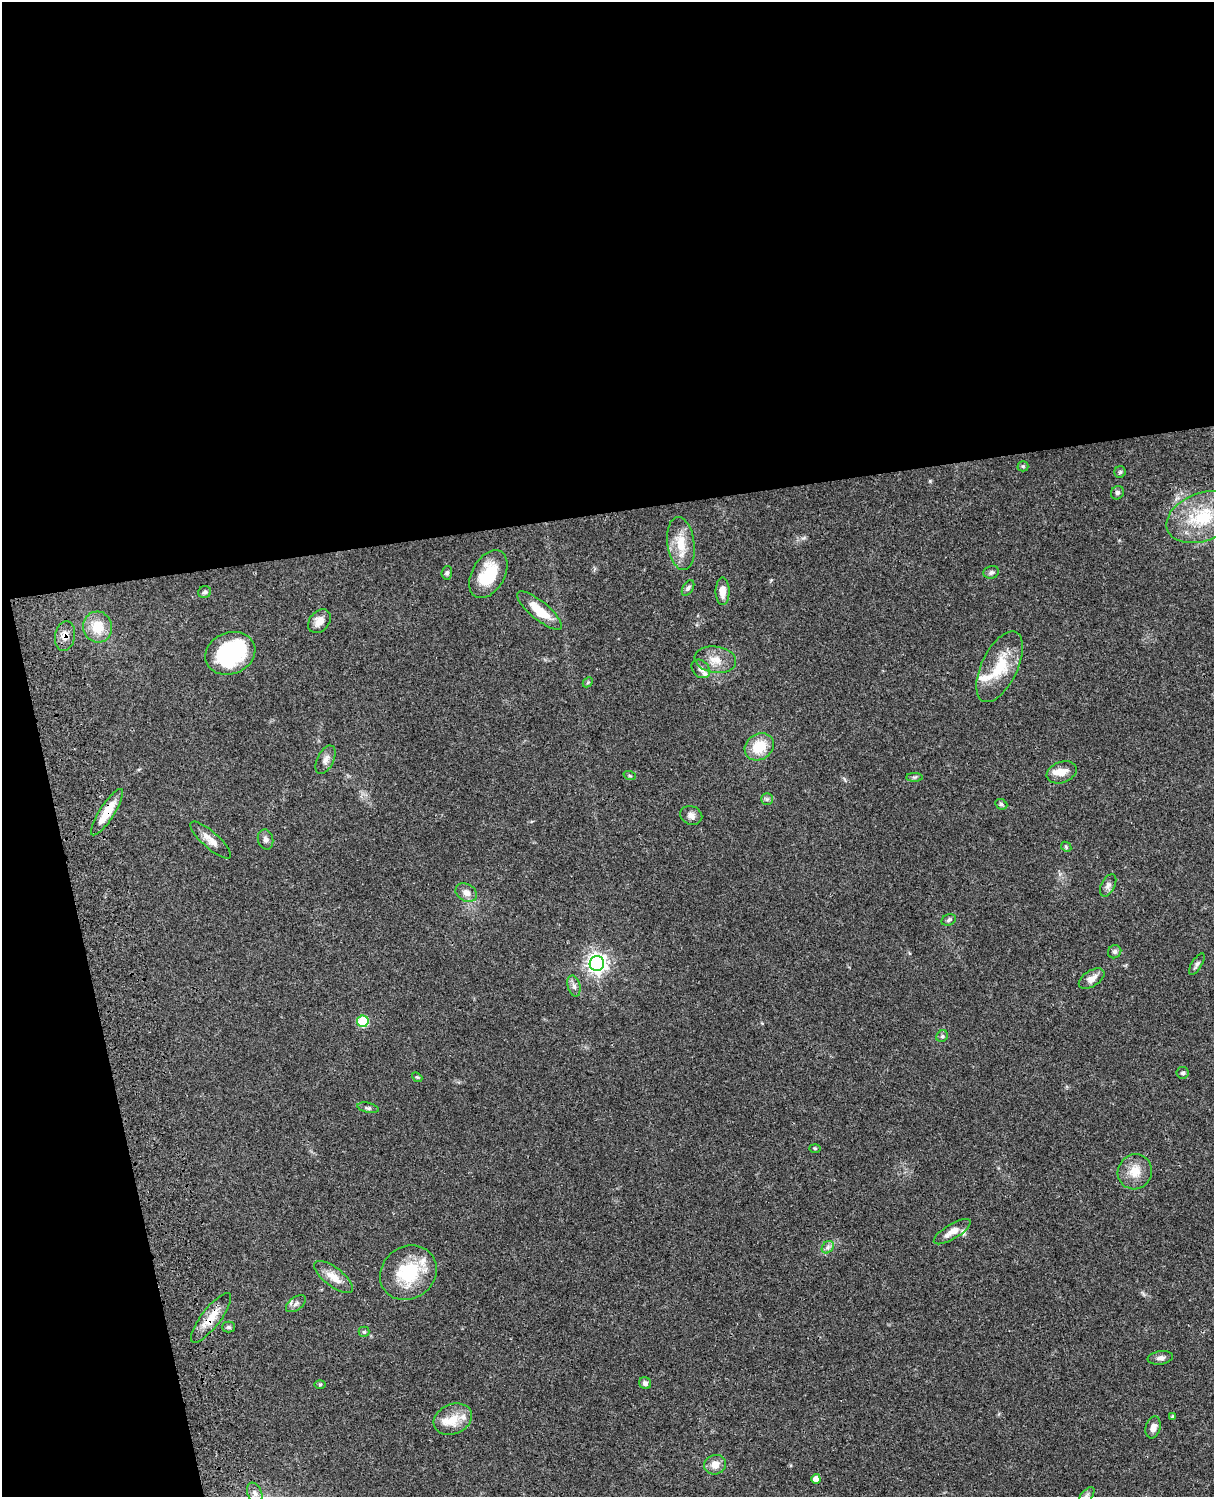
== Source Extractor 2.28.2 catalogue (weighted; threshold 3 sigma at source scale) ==
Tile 1 of 4 x 3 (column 1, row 1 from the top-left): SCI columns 122-1333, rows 3269-4763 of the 5087 x 4928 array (HDU 1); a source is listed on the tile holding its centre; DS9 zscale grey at full resolution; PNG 1216 x 1499 px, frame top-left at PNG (2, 2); each listed source drawn as its Kron ellipse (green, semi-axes under 4 px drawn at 4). Shown black and unused: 39% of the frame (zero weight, under 3 of 4 exposures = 6% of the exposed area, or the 3 px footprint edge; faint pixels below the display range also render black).
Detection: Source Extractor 2.28.2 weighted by HDU 2 'WHT'; one run over the whole footprint, this tile lists its part. Background 0.0804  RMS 0.0059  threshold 0.0263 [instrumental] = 3 sigma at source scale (4.5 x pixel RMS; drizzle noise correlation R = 1.50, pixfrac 1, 0.05/0.05 arcsec/px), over >= 5 px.
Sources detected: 73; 1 inside a brighter object's white glare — neither listed nor drawn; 7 inside a brighter listed object's ellipse — not listed separately; the other 65 listed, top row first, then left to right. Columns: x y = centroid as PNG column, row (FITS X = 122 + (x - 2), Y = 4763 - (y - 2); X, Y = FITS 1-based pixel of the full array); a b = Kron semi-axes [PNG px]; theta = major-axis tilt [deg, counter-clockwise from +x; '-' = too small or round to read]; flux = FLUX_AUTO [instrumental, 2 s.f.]
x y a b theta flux
1023 466 5 5 - 0.76
1120 472 6 5 - 1
1117 493 7 6 - 1.3
1202 517 37 24 21 29
681 543 27 13 -82 13
991 572 8 6 15 1.5
447 573 7 5 84 1.2
488 574 26 16 60 19
688 588 9 5 59 1.4
723 591 13 7 -90 5.7
205 592 6 6 - 1.3
539 611 28 9 -40 13
319 621 13 9 49 5.2
98 627 15 14 - 13
65 636 15 10 81 4.6
230 653 25 21 21 59
715 660 21 13 -9 8.4
1000 667 38 18 64 21
701 669 10 8 -45 2.6
588 682 6 4 44 0.71
759 747 15 13 35 15
326 760 15 8 64 3.3
1062 772 15 10 21 5.7
630 776 6 4 -18 0.74
914 777 8 4 0 1
767 799 5 5 - 1.2
1001 804 6 5 - 1
107 812 27 7 57 13
691 815 11 9 -21 2.7
266 839 10 7 -76 2.1
211 840 26 8 -42 5.6
1066 847 6 4 -45 0.8
1108 885 12 7 63 2.2
466 893 11 8 -31 3.9
949 920 7 5 22 1.2
1115 952 7 6 - 1.5
597 963 7 7 - 300
1197 964 12 5 58 1.6
1092 979 14 8 32 4.3
574 986 10 6 -74 2.2
363 1021 6 5 - 32
942 1036 6 5 - 1
1183 1073 6 6 - 1.2
417 1077 5 4 - 0.67
368 1108 11 5 -12 1.3
815 1148 6 4 -1 0.59
1135 1172 18 17 - 9.2
952 1232 21 7 31 5.5
828 1247 7 5 46 1.6
408 1273 29 26 36 31
334 1277 23 9 -37 7.7
296 1304 11 6 37 2.1
211 1318 30 9 52 10
228 1327 6 5 - 1
364 1332 5 5 - 0.77
1160 1358 13 6 8 2.3
645 1383 6 5 - 1.6
320 1384 6 4 1 0.74
1173 1416 4 3 - 0.78
453 1419 20 15 23 9.5
1153 1427 11 7 74 3.4
715 1465 11 9 19 5.1
816 1479 5 4 - 4
255 1493 11 7 -68 3.1
1087 1496 10 5 49 1.6
Overlapping masked pixels (flux is a lower limit): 3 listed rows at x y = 65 636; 107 812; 211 1318
Isophote crosses this tile's border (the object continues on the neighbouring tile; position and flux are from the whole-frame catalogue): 1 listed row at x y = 1087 1496